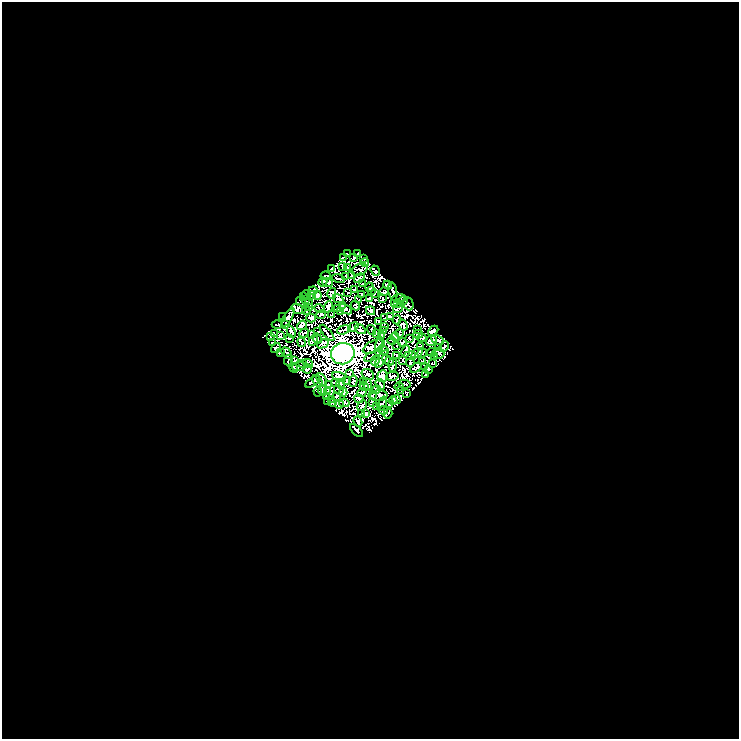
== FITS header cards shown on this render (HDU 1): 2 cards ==
NAXIS1  =                  737
NAXIS2  =                  737

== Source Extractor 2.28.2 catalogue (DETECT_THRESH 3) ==
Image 737 x 737 px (HDU 1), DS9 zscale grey, 1 PNG px = 1 image px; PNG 741 x 741 px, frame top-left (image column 1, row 737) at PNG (2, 2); each listed source drawn as its Kron ellipse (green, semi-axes under 4 px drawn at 4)
Background 0.061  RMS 0.0093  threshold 0.0278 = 3 sigma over >= 5 px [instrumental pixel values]
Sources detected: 206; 12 with non-positive FLUX_AUTO (blend fragments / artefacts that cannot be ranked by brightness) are neither listed nor drawn; the other 194 listed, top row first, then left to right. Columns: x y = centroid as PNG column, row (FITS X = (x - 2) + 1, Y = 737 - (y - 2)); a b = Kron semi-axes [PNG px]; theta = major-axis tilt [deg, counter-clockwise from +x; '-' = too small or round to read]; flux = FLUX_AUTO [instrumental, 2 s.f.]
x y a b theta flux
357 253 3 2 - 0.34
348 254 4 2 - 0.57
343 258 4 2 - 0.66
354 258 3 2 - 0.42
364 258 2 2 - 0.39
365 262 4 2 - 0.11
342 266 3 2 - 0.74
348 268 3 2 - 0.53
331 269 4 3 - 0.5
360 270 8 5 21 0.18
375 271 5 3 - 0.58
326 276 5 2 - 0.49
346 276 3 2 - 0.4
352 276 2 2 - 0.38
359 278 6 3 36 0.97
338 279 6 2 -14 0.31
323 282 4 3 - 0.7
328 282 5 3 - 0.61
362 284 3 2 - 0.55
388 285 4 2 - 0.56
369 287 4 2 - 0.65
354 289 3 2 - 0.49
372 290 3 2 - 0.25
313 291 4 3 - 1.1
384 291 5 3 - 0.73
393 292 9 3 -81 0.4
332 293 5 3 - 0.87
348 293 3 2 - 0.36
374 293 3 2 - 0.53
362 294 2 2 - 0.45
306 295 4 2 - 0.65
312 295 4 2 - 0.63
303 296 3 2 - 0.21
317 296 4 4 - 0.42
399 298 7 2 2 0.62
338 299 5 4 - 0.58
369 299 3 2 - 0.72
383 299 3 2 - 0.68
305 300 3 2 - 0.42
359 300 3 2 - 0.57
403 300 4 2 - 0.31
301 302 5 2 - 0.83
309 303 4 2 - 0.42
394 303 3 2 - 0.43
398 304 4 2 - 0.17
408 304 7 5 -66 0.74
342 305 4 2 - 0.68
355 306 5 3 - 0.14
309 307 3 2 - 0.49
328 307 6 3 73 0.43
319 308 5 2 - 0.34
298 309 7 4 -18 1.6
338 309 2 2 - 0.57
346 309 7 2 -30 0.9
398 309 5 2 - 0.39
306 310 5 2 - 0.9
370 311 4 3 - 0.3
341 312 3 2 - 0.4
321 314 5 4 - 0.75
331 315 3 2 - 0.58
390 316 4 2 - 0.46
282 317 3 2 - 0.25
288 317 11 4 58 0.53
311 318 5 2 - 0.6
384 318 2 2 - 0.32
397 320 4 2 - 0.46
378 322 3 2 - 0.42
285 324 3 2 - 0.49
277 325 5 2 - 0.26
302 325 5 3 - 1.1
403 325 6 3 -61 0.56
353 327 6 3 38 0.61
385 327 3 2 - 0.56
360 329 6 4 -35 0.53
344 330 7 2 15 0.71
372 330 5 2 - 0.63
383 330 3 3 - 0.77
417 330 3 2 - 0.29
433 331 6 3 42 1.1
291 332 6 2 -65 0.83
318 332 3 3 - 0.65
304 333 5 2 - 0.44
327 333 10 2 -50 0.8
376 333 3 2 - 0.31
400 333 4 3 - 0.39
274 334 4 2 - 0.48
418 334 5 2 - 0.69
280 335 3 3 - 0.5
311 335 3 2 - 0.35
382 335 3 3 - 0.48
395 336 4 2 - 0.6
270 337 2 2 - 0.39
290 338 3 2 - 0.38
317 338 5 2 - 0.25
409 338 3 2 - 0.55
422 338 4 2 - 0.51
438 340 7 3 -27 0.35
313 341 5 3 - 0.92
392 341 4 2 - 0.56
431 341 5 5 - 0.41
302 342 5 2 - 0.22
402 342 4 2 - 0.6
273 343 3 2 - 0.42
323 344 6 4 28 0.75
380 344 7 2 73 0.14
397 345 3 2 - 0.35
444 346 6 2 62 0.82
373 347 11 5 29 1.1
420 347 3 2 - 0.62
439 347 3 2 - 0.47
276 348 5 3 - 0.55
383 350 5 2 - 0.74
406 352 6 2 76 0.34
431 352 4 2 - 0.5
280 353 4 2 - 0.72
287 353 6 3 -49 1.4
417 353 6 2 34 0.62
422 353 5 2 - 0.15
343 354 12 10 18 1200
438 354 6 5 - 0.87
410 355 5 4 - 0.5
397 356 3 2 - 0.48
435 356 4 3 - 0.59
370 357 6 2 31 0.014
381 359 9 3 58 0.68
289 360 5 3 - 0.71
375 360 5 3 - 0.47
388 360 6 3 -35 1.2
403 360 3 2 - 0.2
295 361 3 2 - 0.58
423 362 3 2 - 0.35
308 363 5 2 - 0.63
410 363 4 2 - 0.86
432 363 3 2 - 0.24
303 364 4 2 - 0.26
393 365 7 3 86 1.3
299 367 7 4 3 0.82
424 367 3 2 - 0.48
294 368 5 3 - 0.7
416 368 6 3 34 0.42
308 369 4 3 - 1
429 369 2 2 - 0.086
349 374 3 2 - 0.55
368 374 6 5 - 1.1
426 374 3 2 - 0.7
382 376 6 5 - 13
392 376 6 3 14 0.35
339 377 7 4 -20 0.52
322 380 7 2 -59 0.74
318 381 6 2 -55 0.71
347 381 3 2 - 0.69
353 381 5 3 - 0.61
363 381 4 2 - 0.62
313 382 8 2 36 1.2
336 382 3 2 - 0.65
340 384 4 2 - 0.18
380 384 6 2 -57 0.42
405 384 6 2 -12 0.17
328 385 3 2 - 0.61
367 385 6 2 -69 0.39
364 386 4 3 - 1.3
399 387 4 3 - 0.19
376 389 4 2 - 0.84
339 390 5 2 - 0.6
401 390 3 2 - 0.67
323 391 5 4 - 1
328 391 4 2 - 0.26
318 392 5 3 - 1.6
343 392 4 4 - 0.72
362 393 5 3 - 0.37
407 394 4 2 - 0.62
372 395 4 2 - 0.66
337 396 2 2 - 0.3
379 396 9 5 8 0.37
326 397 3 2 - 0.39
332 399 3 3 - 0.49
359 399 4 2 - 0.73
393 400 4 3 - 0.86
397 400 4 3 - 0.9
327 401 3 2 - 0.87
333 403 4 2 - 0.49
344 403 5 3 - 0.32
372 403 4 2 - 0.46
339 404 4 3 - 0.9
382 404 7 4 68 0.39
390 405 3 2 - 0.81
362 406 5 4 - 0.77
377 407 3 2 - 0.46
383 410 4 2 - 0.86
362 414 2 2 - 0.55
366 414 3 2 - 0.46
388 414 5 2 - 0.54
358 421 5 3 - 0.62
356 431 8 3 -45 0.93
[12 non-positive-flux detections neither listed nor drawn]